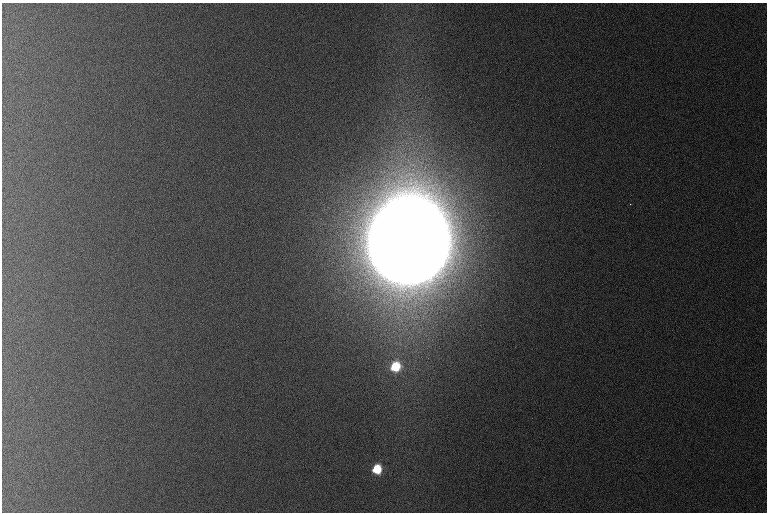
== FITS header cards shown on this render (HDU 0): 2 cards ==
NAXIS1  =                  765 /
NAXIS2  =                  510 /

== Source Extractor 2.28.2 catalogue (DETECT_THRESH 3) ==
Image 765 x 510 px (HDU 0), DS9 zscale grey, 1 PNG px = 1 image px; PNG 769 x 514 px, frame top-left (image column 1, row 510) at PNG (2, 3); no overlay
Background 1090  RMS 11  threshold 32.9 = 3 sigma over >= 5 px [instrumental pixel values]
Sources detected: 4; all 4 listed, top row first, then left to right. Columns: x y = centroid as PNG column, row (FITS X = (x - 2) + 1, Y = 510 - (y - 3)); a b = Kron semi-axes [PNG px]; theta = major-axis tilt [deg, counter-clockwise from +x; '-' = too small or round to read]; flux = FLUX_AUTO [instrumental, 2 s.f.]
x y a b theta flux
630 204 3 2 - 8.0e+02
408 241 58 53 81 2.8e+07
395 367 9 8 - 2.9e+04
377 469 8 7 - 2.2e+04